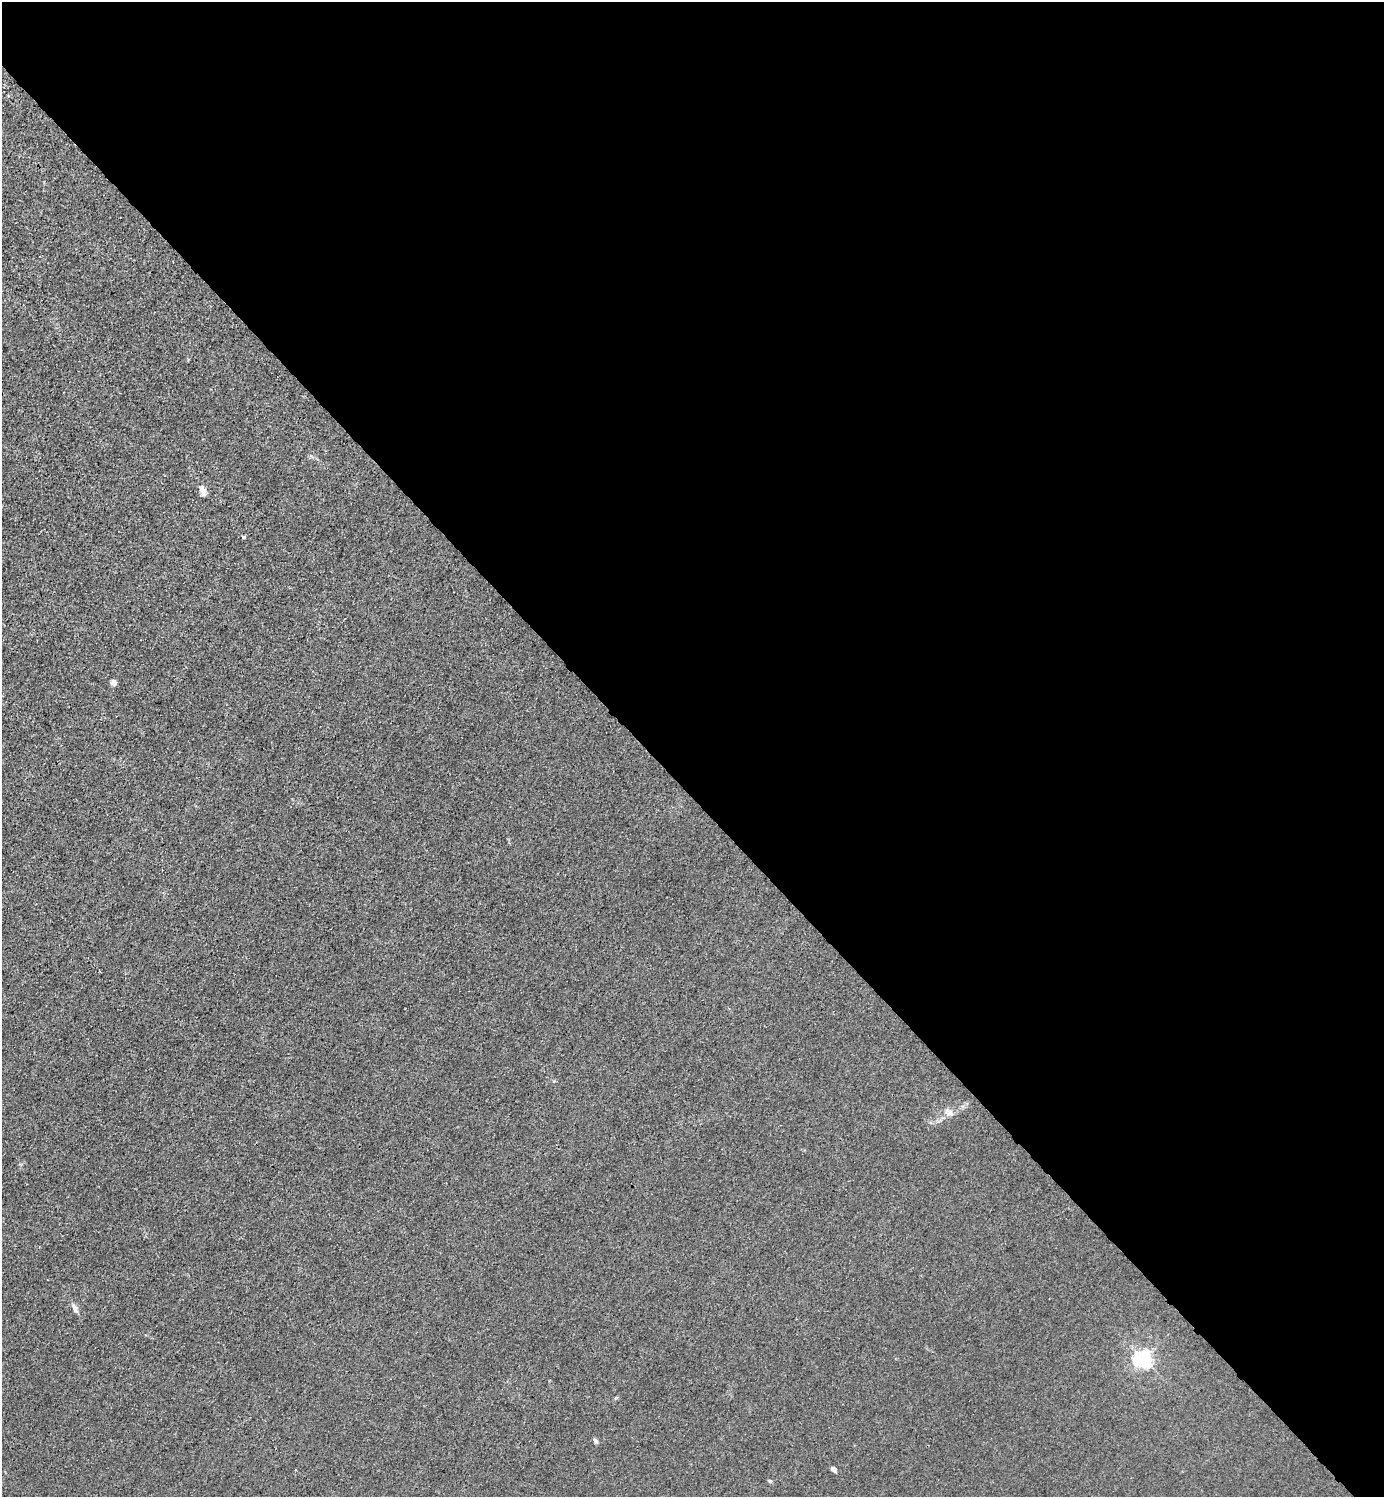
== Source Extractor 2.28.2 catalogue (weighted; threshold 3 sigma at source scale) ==
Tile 8 of 4 x 4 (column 4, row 2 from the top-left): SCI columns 4446-5827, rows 2993-4487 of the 5985 x 5985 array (HDU 1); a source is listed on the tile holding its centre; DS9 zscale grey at full resolution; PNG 1386 x 1499 px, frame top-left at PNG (2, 2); no overlay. Shown black and unused: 53% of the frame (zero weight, under 3 of 4 exposures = <1% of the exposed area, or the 3 px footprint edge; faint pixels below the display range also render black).
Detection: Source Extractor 2.28.2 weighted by HDU 2 'WHT'; one run over the whole footprint, this tile lists its part. Background 0.0222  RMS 0.0062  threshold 0.0281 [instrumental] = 3 sigma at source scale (4.5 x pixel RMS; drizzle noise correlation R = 1.50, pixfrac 1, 0.05/0.05 arcsec/px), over >= 5 px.
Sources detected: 9; all 9 listed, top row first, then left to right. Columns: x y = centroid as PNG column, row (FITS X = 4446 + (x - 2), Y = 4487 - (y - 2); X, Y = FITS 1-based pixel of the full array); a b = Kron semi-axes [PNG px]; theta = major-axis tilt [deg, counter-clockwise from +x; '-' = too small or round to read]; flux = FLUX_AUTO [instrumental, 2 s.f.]
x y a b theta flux
203 490 15 7 -74 3.7
244 537 5 4 - 0.92
114 683 6 6 - 2.8
949 1113 9 8 - 3.3
75 1308 13 6 -64 2.8
1144 1359 6 6 - 250
595 1441 8 4 -43 1.5
834 1469 6 5 - 2.3
770 1481 6 4 -17 0.94